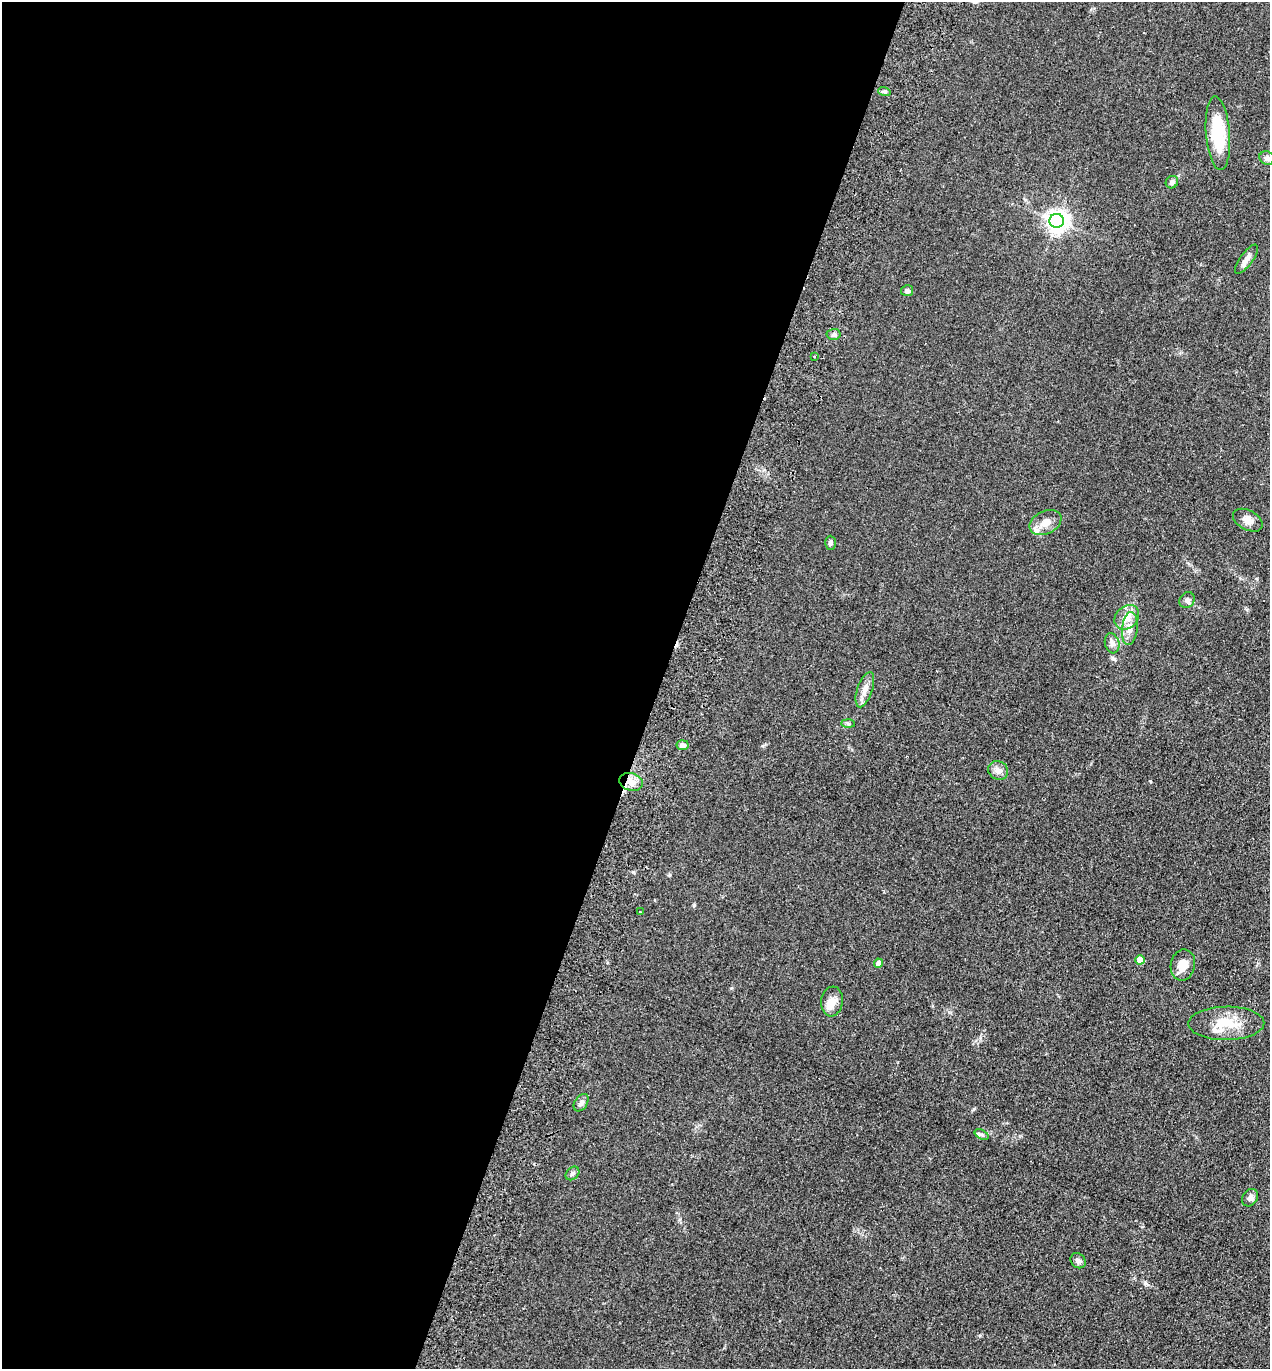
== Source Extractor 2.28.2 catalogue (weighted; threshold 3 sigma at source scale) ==
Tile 5 of 4 x 4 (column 1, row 2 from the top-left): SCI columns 193-1460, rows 2756-4122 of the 5589 x 5512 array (HDU 1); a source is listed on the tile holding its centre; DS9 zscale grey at full resolution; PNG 1272 x 1371 px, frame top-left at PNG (2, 2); each listed source drawn as its Kron ellipse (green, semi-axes under 4 px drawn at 4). Shown black and unused: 52% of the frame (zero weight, under 2 of 3 exposures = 3% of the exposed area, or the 3 px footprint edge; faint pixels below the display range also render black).
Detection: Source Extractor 2.28.2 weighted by HDU 2 'WHT'; one run over the whole footprint, this tile lists its part. Background 0.0961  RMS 0.01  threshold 0.0459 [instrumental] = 3 sigma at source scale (4.5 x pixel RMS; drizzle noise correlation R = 1.50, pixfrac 1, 0.05/0.05 arcsec/px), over >= 5 px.
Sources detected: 35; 1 cosmic-ray / hot-pixel residue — neither listed nor drawn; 2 inside a brighter listed object's ellipse — not listed separately; the other 32 listed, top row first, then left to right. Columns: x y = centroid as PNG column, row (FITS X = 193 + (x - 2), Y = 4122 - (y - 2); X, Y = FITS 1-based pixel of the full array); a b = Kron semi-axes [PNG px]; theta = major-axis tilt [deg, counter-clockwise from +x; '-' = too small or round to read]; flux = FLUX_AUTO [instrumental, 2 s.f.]
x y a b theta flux
884 91 6 4 -19 1.5
1218 133 37 12 -85 46
1267 158 8 6 -24 3
1172 182 6 6 - 3.7
1057 221 7 7 - 610
1246 259 17 6 54 5.3
907 291 6 5 - 2.9
833 334 7 5 3 2.4
814 356 3 2 - 1.1
1248 520 16 9 -28 6.8
1045 523 17 11 25 10
830 543 7 5 -89 2.3
1187 600 8 7 - 3
1127 617 14 10 44 11
1130 629 16 7 84 7.8
1112 643 10 7 -76 4
865 690 18 7 71 7.9
848 724 7 4 -2 1.6
683 745 6 5 - 3.8
998 770 10 9 - 6
631 782 12 8 -17 7.9
640 912 3 3 - 1.7
1140 960 5 4 - 18
878 963 4 4 - 6.6
1183 965 15 12 79 11
832 1001 15 11 82 9.6
1226 1023 38 17 1 28
581 1103 9 6 56 3.6
982 1135 7 4 -31 2.2
572 1173 8 6 46 2.5
1250 1198 9 7 54 3.7
1078 1261 8 6 -42 3.5
Overlapping masked pixels (flux is a lower limit): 1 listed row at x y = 631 782
Unlisted compact peaks at least as high as the median listed source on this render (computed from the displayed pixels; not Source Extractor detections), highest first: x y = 694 905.